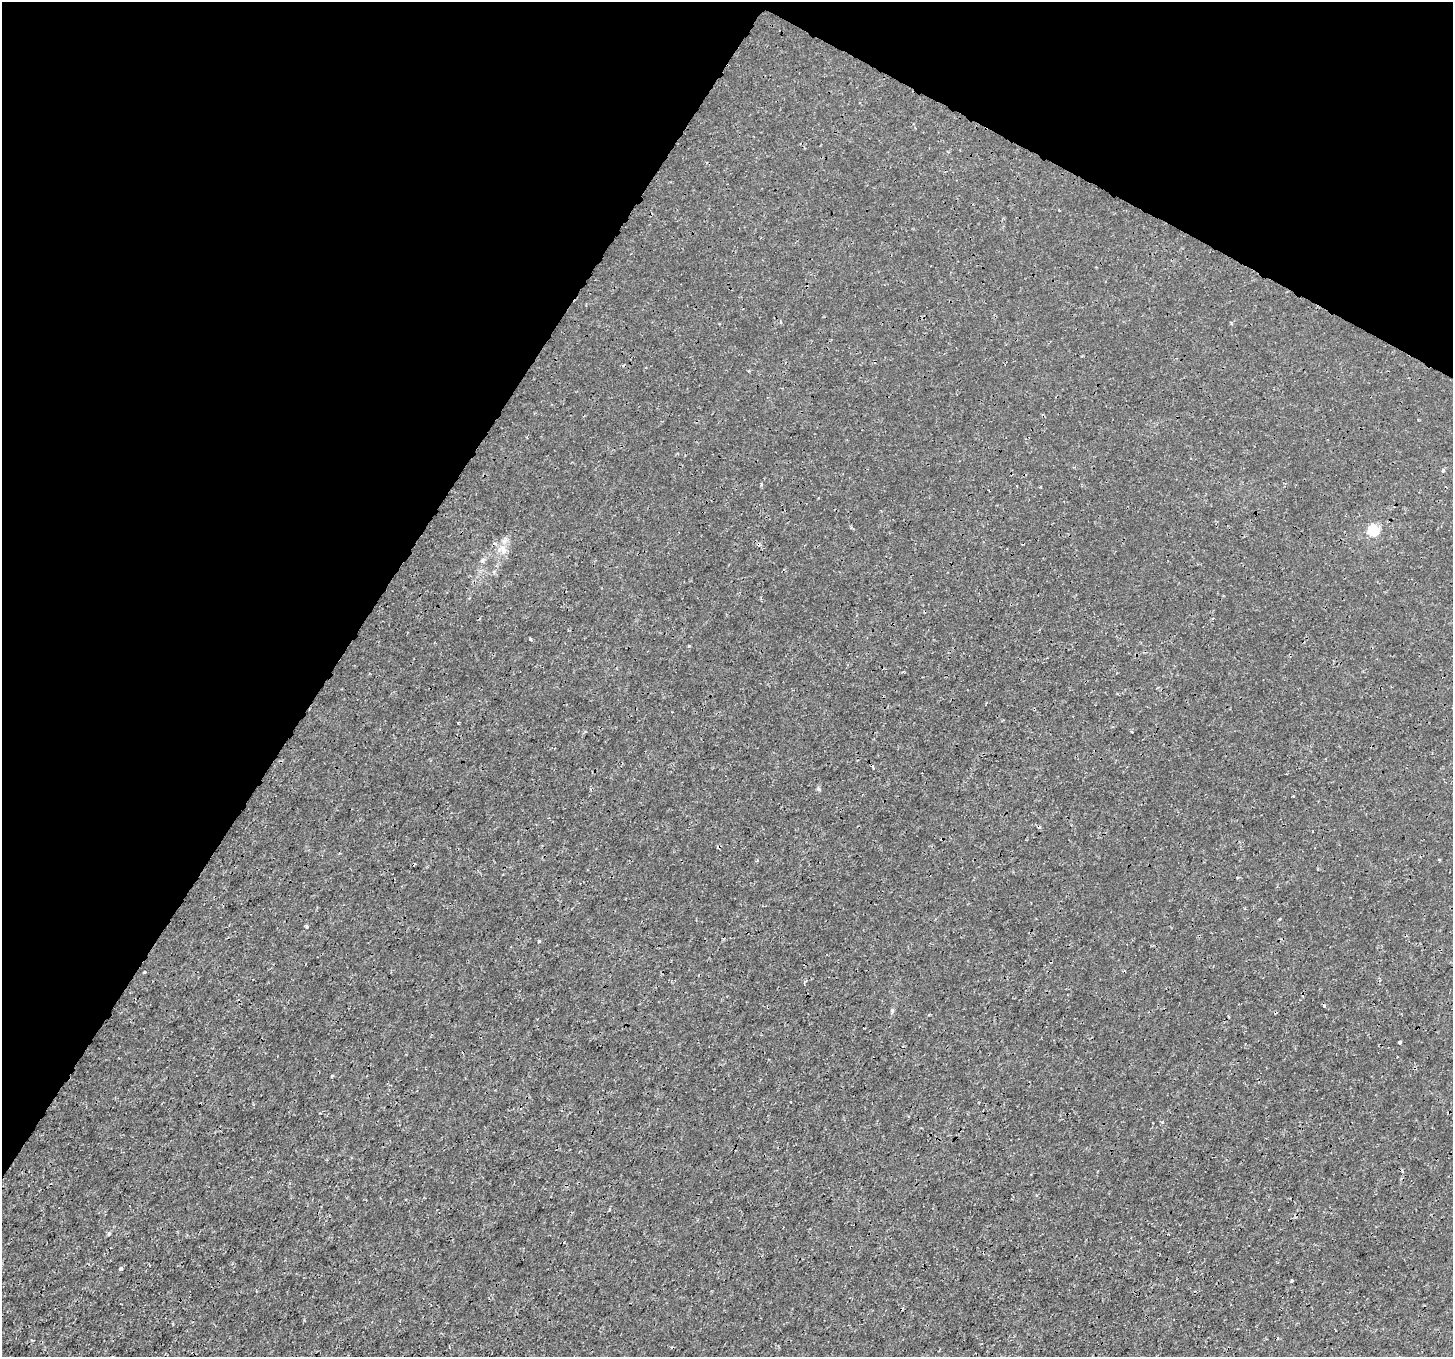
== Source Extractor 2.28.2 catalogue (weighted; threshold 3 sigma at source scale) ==
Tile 2 of 4 x 4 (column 2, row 1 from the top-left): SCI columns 1484-2934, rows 4311-5665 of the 5878 x 5975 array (HDU 1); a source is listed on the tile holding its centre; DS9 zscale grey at full resolution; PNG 1455 x 1359 px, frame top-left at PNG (2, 2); no overlay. Shown black and unused: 30% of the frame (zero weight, under 3 of 4 exposures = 5% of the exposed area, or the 3 px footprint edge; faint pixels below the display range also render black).
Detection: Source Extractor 2.28.2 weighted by HDU 2 'WHT'; one run over the whole footprint, this tile lists its part. Background -9.67e-05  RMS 0.001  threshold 0.0045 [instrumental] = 3 sigma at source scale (4.5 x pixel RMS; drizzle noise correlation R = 1.50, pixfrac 1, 0.0396/0.0396 arcsec/px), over >= 5 px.
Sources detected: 21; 4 cosmic-ray / hot-pixel residue — not listed; the other 17 listed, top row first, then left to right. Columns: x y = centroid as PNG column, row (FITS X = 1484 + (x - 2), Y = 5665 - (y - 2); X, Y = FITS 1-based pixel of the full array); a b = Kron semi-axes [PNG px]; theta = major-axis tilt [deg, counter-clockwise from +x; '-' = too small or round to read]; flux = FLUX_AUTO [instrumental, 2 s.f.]
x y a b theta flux
1443 470 4 4 - 0.22
761 485 5 3 - 0.11
1373 531 6 5 - 7.6
503 549 15 11 -36 0.93
482 560 7 4 89 0.18
530 639 3 3 - 0.21
689 646 3 3 - 0.1
458 723 3 2 - 0.084
1132 732 3 2 - 0.18
307 926 5 3 - 0.12
539 941 4 4 - 0.13
145 972 3 3 - 0.18
892 1011 5 5 - 0.15
1400 1042 3 3 - 0.29
109 1234 6 4 88 0.12
121 1268 4 4 - 0.14
32 1340 3 3 - 0.082
Unlisted compact peaks at least as high as the median listed source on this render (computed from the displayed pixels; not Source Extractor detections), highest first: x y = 819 789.